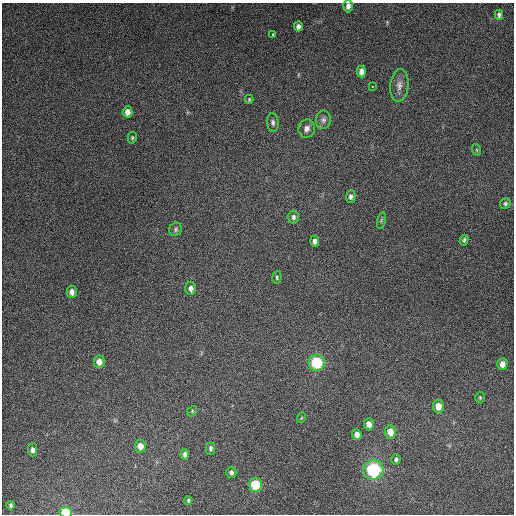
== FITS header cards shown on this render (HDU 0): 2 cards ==
NAXIS1  =                  512
NAXIS2  =                  512

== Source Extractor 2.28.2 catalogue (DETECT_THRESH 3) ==
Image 512 x 512 px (HDU 0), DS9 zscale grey, 1 PNG px = 1 image px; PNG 516 x 516 px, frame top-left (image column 1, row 512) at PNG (2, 3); each listed source drawn as its Kron ellipse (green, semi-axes under 4 px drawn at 4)
Background 4840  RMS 310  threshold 920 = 3 sigma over >= 5 px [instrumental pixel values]
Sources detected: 45; all 45 listed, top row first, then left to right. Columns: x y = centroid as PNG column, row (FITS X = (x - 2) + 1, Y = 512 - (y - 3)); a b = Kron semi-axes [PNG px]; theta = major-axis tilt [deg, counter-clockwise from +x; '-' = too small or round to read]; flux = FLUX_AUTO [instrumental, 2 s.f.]
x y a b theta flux
348 6 6 4 88 9.6e+04
499 15 5 4 - 4.6e+04
298 26 5 4 - 7.9e+04
273 34 3 3 - 3.8e+04
361 71 6 4 -90 1.3e+05
399 85 16 9 85 1.5e+05
372 86 2 2 - 1.5e+04
249 99 4 3 - 2.3e+04
127 112 6 5 - 1.5e+05
323 120 9 7 81 8.3e+04
273 123 9 6 -84 5.9e+04
307 128 9 8 - 9.9e+04
132 138 6 4 77 3.0e+04
477 150 6 3 -71 2.1e+04
351 196 6 5 - 6.0e+04
505 204 6 5 - 3.6e+04
293 217 6 5 - 5.4e+04
381 220 8 3 77 2.9e+04
176 229 7 6 - 4.4e+04
464 240 5 4 - 3.7e+04
314 241 5 4 - 7.2e+04
277 277 6 4 81 3.4e+04
191 288 7 5 89 9.0e+04
72 292 6 5 - 1.1e+05
99 362 6 5 - 1.5e+05
317 363 8 8 - 1.1e+06
502 364 6 5 - 1.6e+05
480 397 6 5 - 2.9e+04
438 406 6 5 - 2.0e+05
192 411 5 4 - 2.6e+04
301 418 5 3 - 1.7e+04
369 424 6 5 - 1.3e+05
390 432 6 5 - 2.3e+05
357 435 5 4 - 1.2e+05
140 446 6 5 - 1.8e+05
211 448 6 4 90 5.5e+04
33 450 6 4 89 6.8e+04
185 454 5 4 - 7.1e+04
396 459 5 5 - 4.1e+04
374 470 10 9 - 1.6e+06
231 472 6 5 - 6.0e+04
255 485 7 6 - 7.1e+05
188 500 4 3 - 2.8e+04
11 505 4 3 - 3.8e+04
66 512 6 5 - 5.7e+05
At the frame edge (FLAGS 8, measured only in part): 2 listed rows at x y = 348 6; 66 512